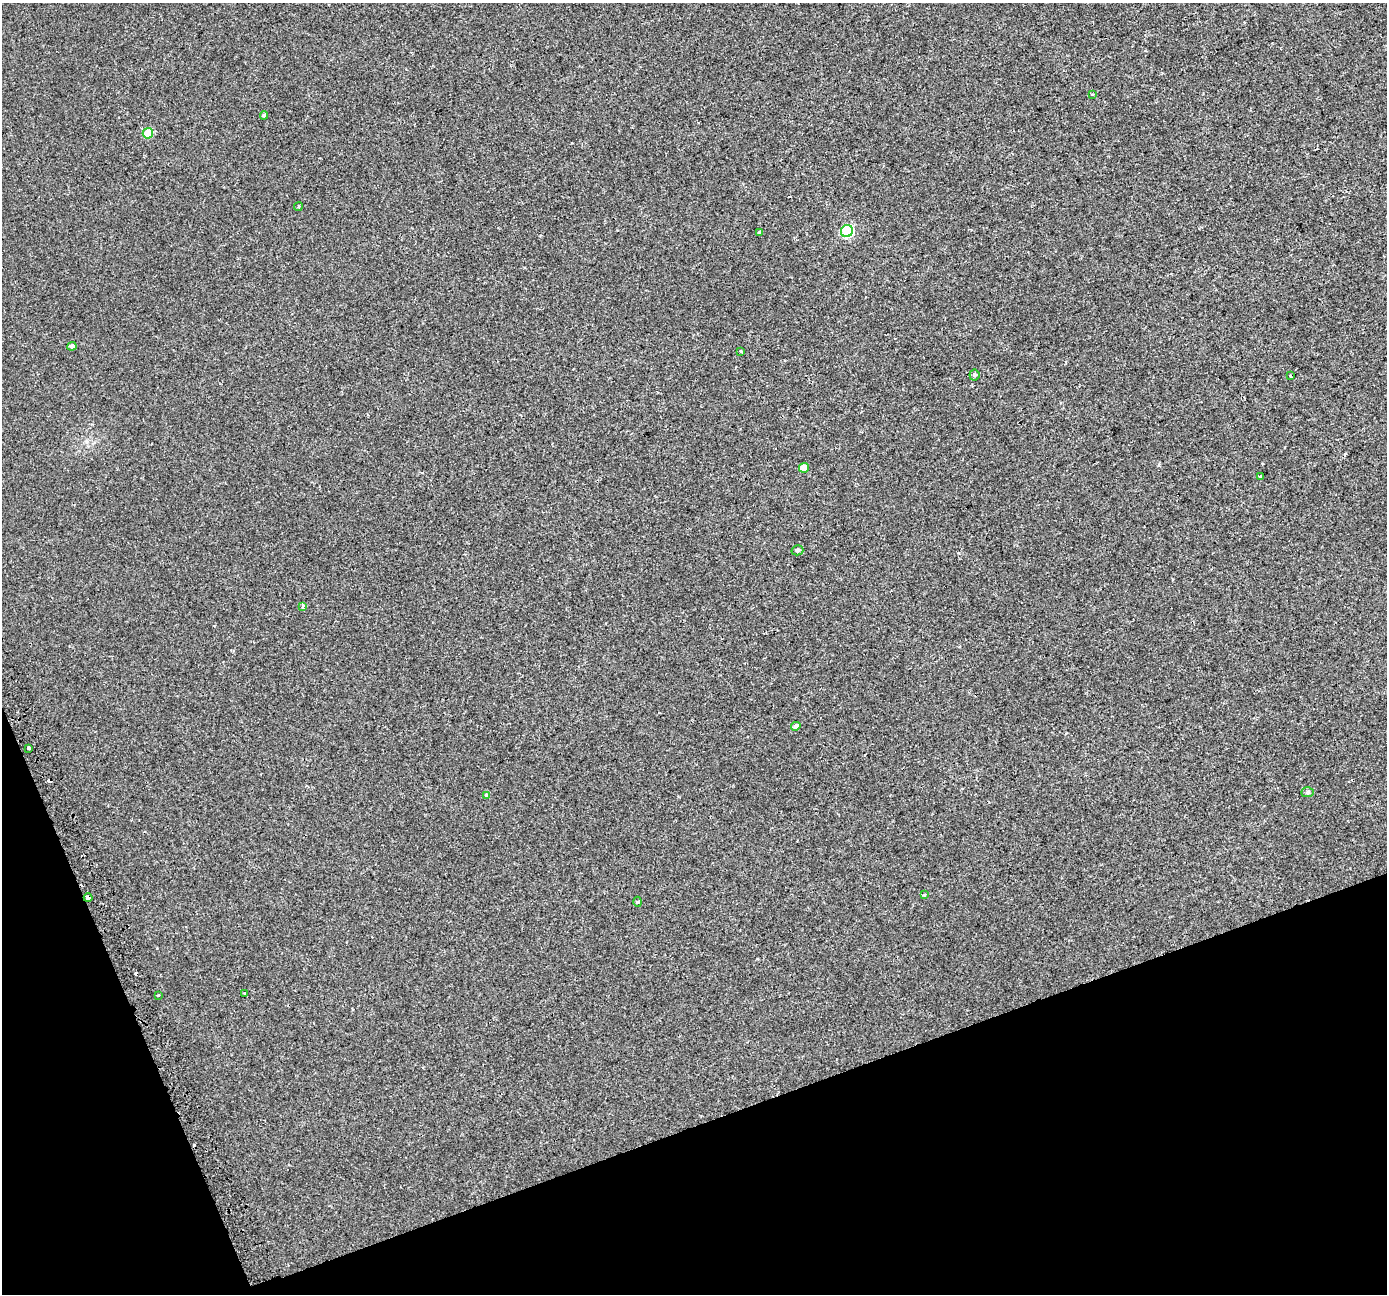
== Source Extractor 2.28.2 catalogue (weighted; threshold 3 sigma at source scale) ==
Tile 14 of 4 x 4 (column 2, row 4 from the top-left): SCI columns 1411-2795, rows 91-1382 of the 5624 x 5415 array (HDU 1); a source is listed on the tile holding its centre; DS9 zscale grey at full resolution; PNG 1389 x 1296 px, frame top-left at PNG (2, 3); each listed source drawn as its Kron ellipse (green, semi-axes under 4 px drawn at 4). Shown black and unused: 18% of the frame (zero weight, under 2 of 3 exposures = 2% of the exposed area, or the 3 px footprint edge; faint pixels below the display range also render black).
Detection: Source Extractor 2.28.2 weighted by HDU 2 'WHT'; one run over the whole footprint, this tile lists its part. Background 0.00151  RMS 0.0035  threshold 0.0157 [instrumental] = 3 sigma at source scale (4.5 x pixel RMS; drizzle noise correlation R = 1.50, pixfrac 1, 0.0396/0.0396 arcsec/px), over >= 5 px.
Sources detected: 26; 3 cosmic-ray / hot-pixel residue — neither listed nor drawn; the other 23 listed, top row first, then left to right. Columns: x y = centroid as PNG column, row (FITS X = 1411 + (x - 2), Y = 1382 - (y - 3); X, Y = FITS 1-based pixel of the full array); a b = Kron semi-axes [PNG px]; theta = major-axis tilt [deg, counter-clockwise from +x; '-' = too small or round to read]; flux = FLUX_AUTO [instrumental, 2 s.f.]
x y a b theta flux
1092 94 4 2 - 0.33
264 115 4 4 - 0.52
148 133 5 5 - 11
298 207 4 3 - 0.42
847 231 6 6 - 33
759 233 3 3 - 1.5
72 346 4 4 - 0.92
741 351 4 3 - 0.68
974 375 5 5 - 0.54
1290 376 3 2 - 0.5
804 468 5 5 - 4.4
1260 476 4 3 - 1.3
797 550 6 5 - 0.69
303 606 4 3 - 1.1
796 726 5 4 - 1.2
28 748 3 3 - 2.5
1307 792 6 5 - 0.56
487 795 3 3 - 1.2
924 895 3 3 - 0.37
88 898 4 4 - 3.4
637 902 5 3 - 0.32
245 993 3 3 - 1.6
158 995 3 2 - 0.5
Overlapping masked pixels (flux is a lower limit): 1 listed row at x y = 88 898